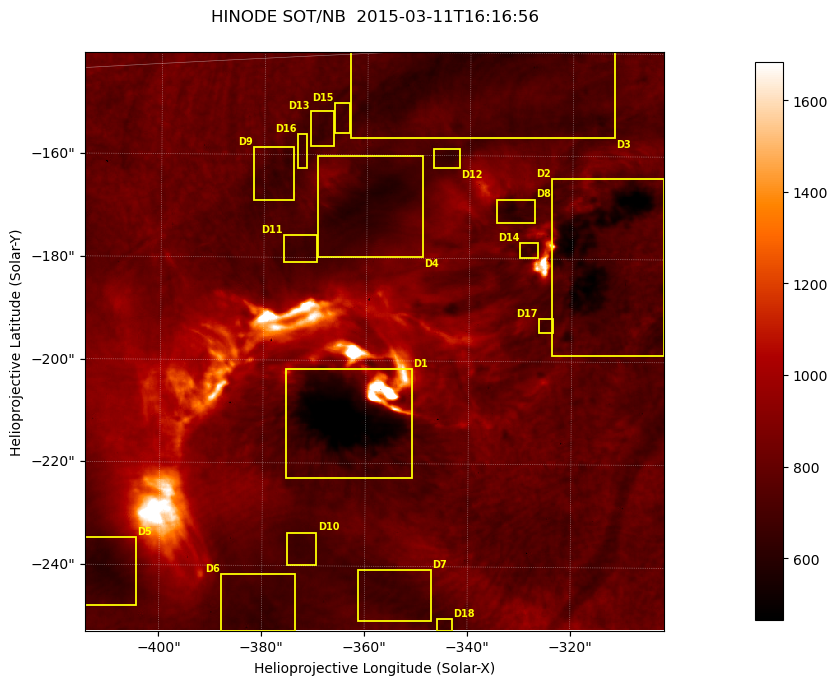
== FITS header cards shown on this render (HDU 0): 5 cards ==
TELESCOP= 'HINODE'
INSTRUME= 'SOT/NB'
DATE_OBS= '2015-03-11T16:16:56.293'
CTYPE1  = 'Solar-X'
CTYPE2  = 'Solar-Y'

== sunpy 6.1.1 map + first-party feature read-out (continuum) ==
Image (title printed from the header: HINODE SOT/NB  2015-03-11T16:16:56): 704 x 704 px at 0.16 arcsec/px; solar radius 966 arcsec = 6035 px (partial field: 0.4% of the solar disc is inside the frame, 100% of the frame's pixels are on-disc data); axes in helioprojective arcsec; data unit not stated in the header (colour bar unlabelled)
Orientation: roll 0.412 deg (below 1 deg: not rotated)
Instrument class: CONTINUUM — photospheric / low-chromospheric filtergram (TF H I 6563 base): granulation and sunspots, dark-feature search
Dark features (sunspots / pores): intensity divided by the frame's on-disc median (partial field: no limb-darkening profile); reference = the frame's on-disc median (the 8%-of-disc-diameter window exceeds this field); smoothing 3 px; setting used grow <= 0.88, no closing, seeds <= 0.88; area >= 123 px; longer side >= 8 px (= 1.3 arcsec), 4 px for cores <= 0.7; partial field; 18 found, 18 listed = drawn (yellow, D1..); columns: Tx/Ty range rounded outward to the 1 arcsec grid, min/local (2 s.f., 1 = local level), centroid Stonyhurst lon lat
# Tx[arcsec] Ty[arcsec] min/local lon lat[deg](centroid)
D1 -376..-351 -223..-201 0.53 -23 -19
D2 -324..-302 -199..-164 0.58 -20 -17
D3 -364..-311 -157..-139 0.76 -21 -15
D4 -370..-349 -180..-160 0.74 -23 -17
D5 -415..-404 -248..-234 0.77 -27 -21
D6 -388..-373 -253..-241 0.81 -25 -21
D7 -362..-347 -251..-240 0.84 -23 -21
D8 -335..-327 -174..-168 0.75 -21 -17
D9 -383..-374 -169..-158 0.81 -24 -16
D10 -376..-369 -240..-233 0.85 -24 -21
D11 -377..-369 -181..-175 0.85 -24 -17
D12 -347..-342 -163..-158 0.81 -22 -16
D13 -372..-366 -159..-151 0.83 -23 -16
D14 -331..-326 -180..-176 0.82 -21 -17
D15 -367..-363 -156..-150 0.84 -23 -16
D16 -374..-371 -163..-156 0.86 -24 -16
D17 -327..-323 -195..-191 0.84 -21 -18
D18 -346..-342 -253..-250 0.85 -22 -22